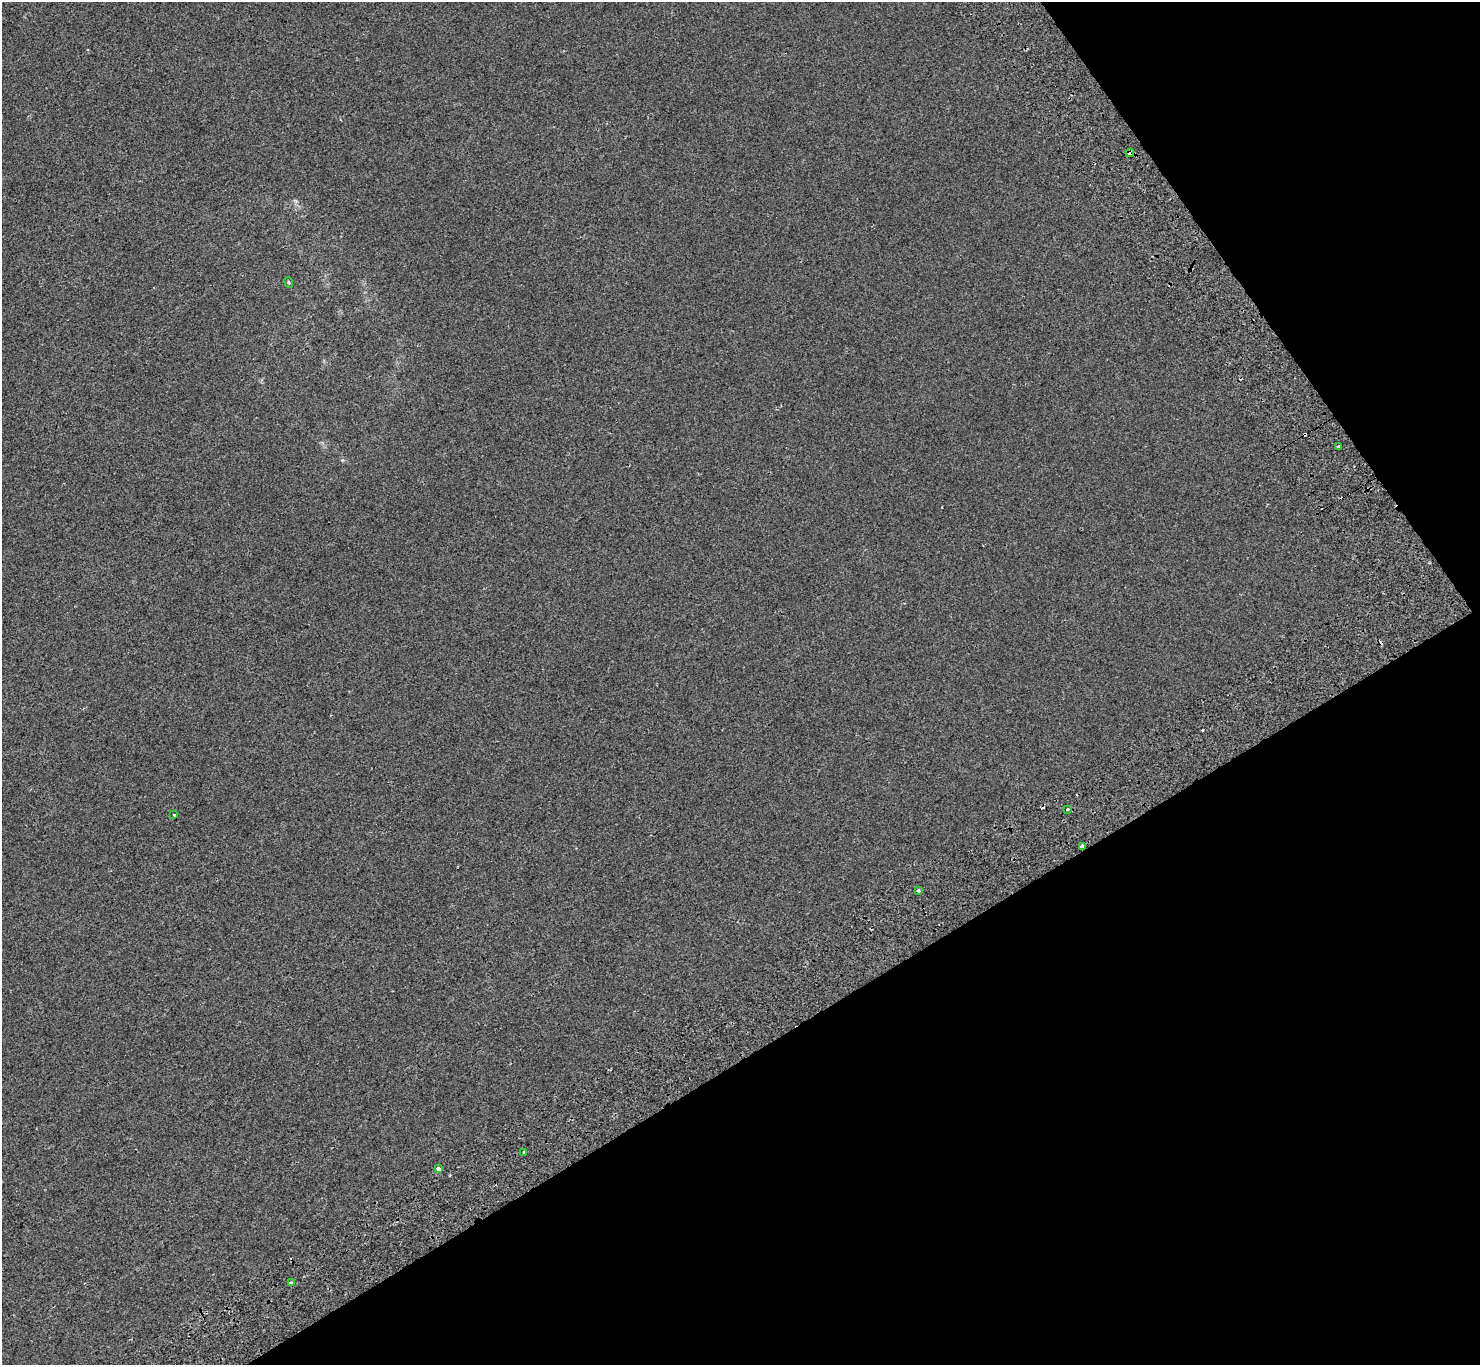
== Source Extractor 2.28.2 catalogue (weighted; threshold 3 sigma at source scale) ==
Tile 12 of 4 x 4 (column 4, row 3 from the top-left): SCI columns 4541-6018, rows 1686-3048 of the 6121 x 6036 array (HDU 1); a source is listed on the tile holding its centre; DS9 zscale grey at full resolution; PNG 1482 x 1367 px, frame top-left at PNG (2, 2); each listed source drawn as its Kron ellipse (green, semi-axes under 4 px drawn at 4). Shown black and unused: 30% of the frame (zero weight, under 2 of 3 exposures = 7% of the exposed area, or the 3 px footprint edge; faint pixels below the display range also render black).
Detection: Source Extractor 2.28.2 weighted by HDU 2 'WHT'; one run over the whole footprint, this tile lists its part. Background -7.26e-04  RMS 0.0046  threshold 0.0205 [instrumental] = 3 sigma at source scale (4.5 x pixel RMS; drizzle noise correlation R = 1.50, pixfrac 1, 0.0396/0.0396 arcsec/px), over >= 5 px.
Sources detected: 15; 5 cosmic-ray / hot-pixel residue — neither listed nor drawn; the other 10 listed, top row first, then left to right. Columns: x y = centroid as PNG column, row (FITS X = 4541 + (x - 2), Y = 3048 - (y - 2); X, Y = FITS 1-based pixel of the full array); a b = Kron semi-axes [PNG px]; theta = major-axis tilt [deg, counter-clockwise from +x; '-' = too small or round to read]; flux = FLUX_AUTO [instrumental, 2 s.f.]
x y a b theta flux
1130 153 4 3 - 5.2
289 282 5 4 - 0.51
1339 447 4 2 - 0.68
1067 810 3 3 - 2.5
174 815 3 2 - 0.51
1082 846 4 3 - 2.9
918 891 3 3 - 0.9
524 1153 3 3 - 0.52
438 1169 3 3 - 11
291 1283 3 3 - 0.83
Overlapping masked pixels (flux is a lower limit): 2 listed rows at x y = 1130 153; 1082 846